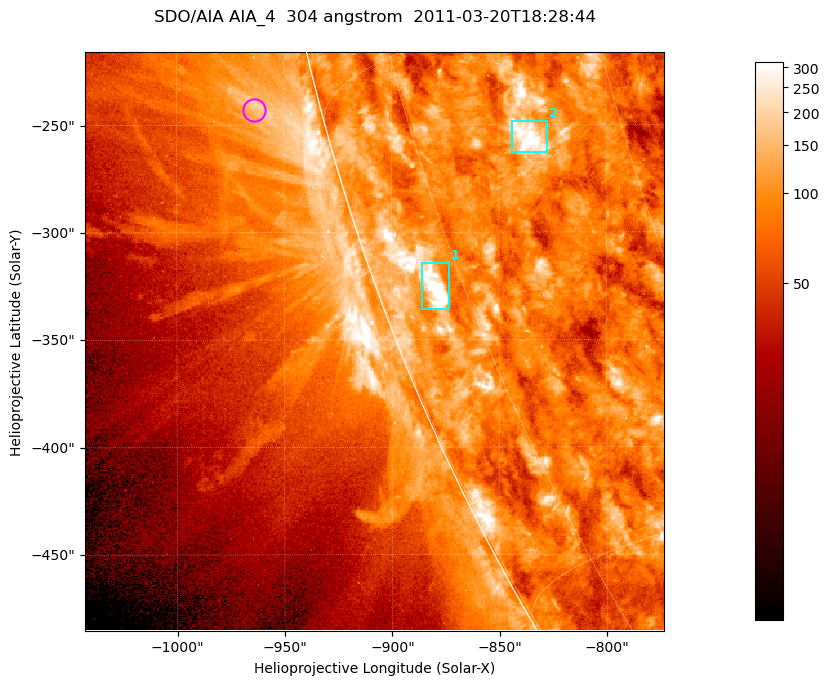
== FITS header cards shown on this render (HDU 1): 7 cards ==
TELESCOP= 'SDO/AIA '           / For AIA: SDO/AIA
INSTRUME= 'AIA_4   '           / For AIA: AIA_ATA1, AIA_ATA2, AIA_ATA3 or AIA_AT
WAVELNTH=                  304 / [angstrom] Wavelength
WAVEUNIT= 'angstrom'           / Wavelength unit: angstrom
DATE-OBS= '2011-03-20T18:28:44.124' / [ISO] Date when observation started; ISO 8
CTYPE1  = 'HPLN-TAN'           / CTYPE1; Typically HPLN
CTYPE2  = 'HPLT-TAN'           / CTYPE2; Typically HPLT

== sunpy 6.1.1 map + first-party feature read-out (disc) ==
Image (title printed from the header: SDO/AIA AIA_4  304 angstrom  2011-03-20T18:28:44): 449 x 449 px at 0.6 arcsec/px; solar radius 964 arcsec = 1606 px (partial field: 1.1% of the solar disc is inside the frame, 45% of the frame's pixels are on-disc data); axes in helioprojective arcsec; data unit not stated in the header (colour bar unlabelled)
Orientation: roll -0.132 deg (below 1 deg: not rotated)
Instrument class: DISC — disc imager (sunpy class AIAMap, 304 A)
Bright regions (active regions / flare kernels): reference = the on-disc median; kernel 5 px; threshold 5 sigma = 153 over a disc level ~87.4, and >= 1.15x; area >= 201 px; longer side >= 5 px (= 3 arcsec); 2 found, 2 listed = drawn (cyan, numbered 1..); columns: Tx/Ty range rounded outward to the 2 arcsec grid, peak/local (2 s.f.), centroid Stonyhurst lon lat
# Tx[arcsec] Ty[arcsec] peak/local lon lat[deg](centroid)
1 -886..-872 -336..-314 6.5 -78 -21
2 -844..-826 -264..-248 4.3 -66 -18
Off-limb structures (1.02-1.3 R_sun): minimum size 100 px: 11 found; the strongest spans PA ~105 deg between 1.02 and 1.05 R_sun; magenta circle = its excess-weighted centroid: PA ~105 deg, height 1.03 R_sun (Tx ~-964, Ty ~-244 arcsec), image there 2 x the reference